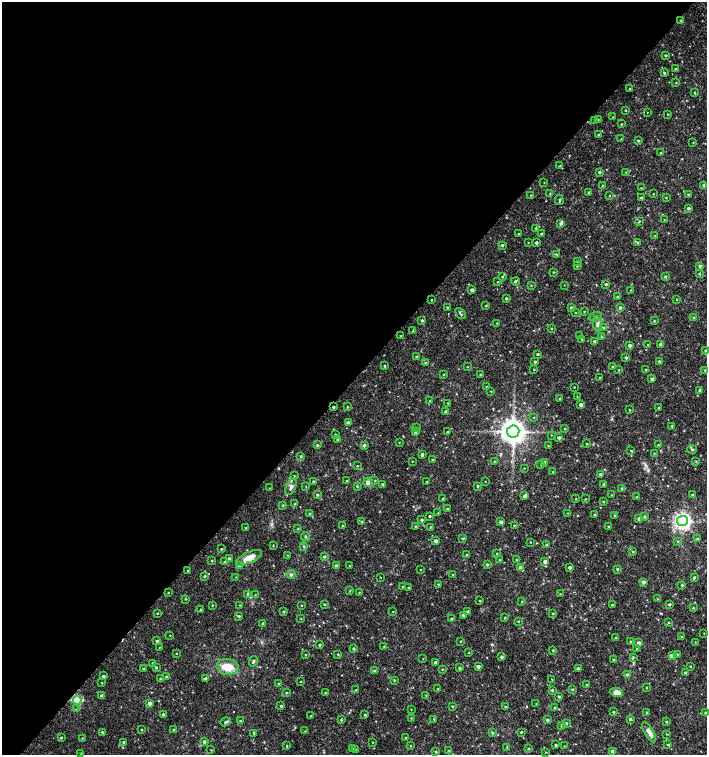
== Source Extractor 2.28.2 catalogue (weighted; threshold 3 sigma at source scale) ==
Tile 5 of 4 x 4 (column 1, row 2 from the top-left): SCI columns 226-1635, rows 3013-4518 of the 6025 x 6031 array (HDU 1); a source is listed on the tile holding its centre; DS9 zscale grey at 2 x 2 block average (1 PNG px = mean of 2 x 2 image px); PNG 709 x 757 px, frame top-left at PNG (2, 2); each listed source drawn as its Kron ellipse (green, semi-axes under 4 px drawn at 4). Shown black and unused: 50% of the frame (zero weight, under 2 of 3 exposures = <1% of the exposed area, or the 3 px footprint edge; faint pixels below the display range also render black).
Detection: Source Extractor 2.28.2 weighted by HDU 2 'WHT'; one run over the whole footprint, this tile lists its part. Background 0.0181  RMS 0.0033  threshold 0.0151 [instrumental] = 3 sigma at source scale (4.5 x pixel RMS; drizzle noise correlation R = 1.50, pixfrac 1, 0.0396/0.0396 arcsec/px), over >= 5 px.
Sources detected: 395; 3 cosmic-ray / hot-pixel residue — neither listed nor drawn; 3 inside a brighter listed object's ellipse — not listed separately; the other 389 listed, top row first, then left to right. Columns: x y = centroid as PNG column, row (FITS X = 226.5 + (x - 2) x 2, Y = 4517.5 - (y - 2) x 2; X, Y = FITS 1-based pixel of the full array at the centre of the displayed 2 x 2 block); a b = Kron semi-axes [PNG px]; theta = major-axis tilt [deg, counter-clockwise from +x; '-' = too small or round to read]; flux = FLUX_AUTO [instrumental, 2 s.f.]
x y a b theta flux
681 21 3 2 - 0.37
666 56 2 2 - 1.1
676 69 3 2 - 0.54
664 73 3 3 - 1
676 83 3 2 - 0.37
629 89 2 2 - 0.4
695 93 2 2 - 0.8
626 110 2 2 - 0.49
647 112 2 2 - 0.25
668 114 2 2 - 0.53
613 117 2 2 - 0.25
598 120 3 2 - 0.49
595 121 3 2 - 0.63
622 124 3 2 - 0.55
598 135 2 2 - 0.47
621 139 2 2 - 0.37
638 141 3 3 - 0.88
693 142 2 2 - 0.45
661 153 2 2 - 0.61
560 166 3 2 - 0.44
599 172 2 2 - 1.2
626 172 2 2 - 0.36
544 182 2 2 - 0.44
704 185 3 2 - 0.95
602 186 2 2 - 0.34
641 188 2 2 - 0.34
589 192 3 2 - 1.2
550 194 3 2 - 0.49
653 194 2 2 - 0.49
688 194 2 2 - 0.53
531 195 2 2 - 0.38
610 196 2 2 - 0.38
666 197 3 2 - 0.52
641 198 2 2 - 1.5
559 200 5 2 - 1
688 208 3 2 - 1.5
664 220 2 2 - 0.33
639 221 3 2 - 0.6
561 223 4 3 - 1.9
536 228 2 2 - 0.72
518 234 3 3 - 0.55
541 234 2 2 - 0.87
655 235 2 2 - 0.32
528 242 2 2 - 0.34
536 243 2 2 - 1.7
638 243 3 2 - 0.71
502 245 3 3 - 1
556 254 3 2 - 0.66
577 261 3 2 - 0.9
577 265 3 2 - 1.3
700 266 3 3 - 1.3
553 272 2 2 - 0.5
699 274 3 2 - 0.53
665 276 3 2 - 1
502 277 2 2 - 0.51
515 281 4 2 - 1.4
498 282 2 2 - 0.46
606 284 2 2 - 1.3
564 285 2 2 - 0.31
531 286 2 2 - 0.39
472 290 2 2 - 2.1
631 290 2 2 - 0.39
618 296 3 2 - 0.56
506 298 2 2 - 1.2
676 299 2 2 - 0.44
431 300 2 2 - 0.5
486 306 3 2 - 0.5
571 307 2 2 - 1.4
447 308 2 2 - 0.59
620 308 3 3 - 1.5
584 311 3 2 - 0.53
576 313 2 2 - 0.47
460 314 6 2 -50 1
595 317 7 2 19 1.2
694 318 3 2 - 1
422 320 2 2 - 1.2
654 321 2 2 - 0.58
497 323 2 2 - 0.38
597 324 7 4 -81 3.1
604 328 4 4 - 1.3
551 329 2 2 - 0.59
413 331 3 3 - 0.82
580 335 2 2 - 0.38
401 336 2 2 - 0.36
602 337 3 2 - 0.56
582 339 3 2 - 0.43
594 341 3 2 - 1.1
647 344 2 2 - 0.41
660 344 2 2 - 0.87
630 345 3 3 - 2.3
706 351 4 3 - 1.2
538 354 2 2 - 1
416 356 2 2 - 0.66
626 358 3 2 - 1.2
659 361 3 3 - 0.76
535 362 2 2 - 1.1
426 363 3 2 - 1.4
384 366 2 2 - 0.82
467 367 2 2 - 0.4
613 367 2 2 - 1.6
646 369 2 2 - 0.63
534 370 3 2 - 0.42
619 370 3 2 - 0.5
705 370 3 3 - 0.63
443 374 3 2 - 0.45
480 375 2 2 - 0.53
600 377 2 2 - 0.33
652 379 4 3 - 1.8
487 387 3 2 - 0.51
574 387 2 2 - 0.41
699 390 2 2 - 1.2
491 391 2 2 - 0.49
577 396 3 2 - 0.37
560 399 3 2 - 1
430 401 2 2 - 0.38
448 403 2 2 - 0.41
581 405 3 2 - 2.8
333 407 2 2 - 1.2
347 407 3 2 - 0.5
658 408 3 2 - 0.58
629 410 2 2 - 0.56
445 412 4 3 - 1.2
534 417 3 2 - 0.4
348 422 3 3 - 1.8
672 426 3 2 - 0.75
417 427 2 2 - 0.39
564 429 2 2 - 0.63
513 431 6 6 - 960
415 432 3 3 - 1.5
447 432 2 2 - 0.51
335 434 2 2 - 0.44
551 435 2 2 - 0.32
559 438 3 3 - 1.6
338 439 3 2 - 1
399 442 2 2 - 0.34
587 444 2 2 - 0.59
317 445 3 2 - 0.83
364 445 3 3 - 1.5
658 445 2 2 - 0.62
548 446 3 2 - 0.34
692 449 5 3 - 1
631 451 3 2 - 0.53
654 453 2 2 - 0.35
422 455 3 2 - 1.8
301 456 3 3 - 0.95
432 460 3 2 - 0.72
412 461 2 2 - 0.35
494 461 2 2 - 0.37
544 462 3 3 - 2.4
696 462 3 2 - 0.56
541 464 3 3 - 0.71
357 466 2 2 - 0.45
524 468 2 2 - 0.37
552 472 2 2 - 0.29
601 475 3 2 - 2.3
294 476 3 2 - 0.53
347 481 2 2 - 0.36
375 481 3 2 - 0.41
485 481 2 2 - 0.33
313 482 2 2 - 0.69
368 482 4 4 - 4.1
427 482 2 2 - 0.51
383 484 2 2 - 0.87
604 484 2 2 - 1.2
306 486 3 2 - 0.31
357 486 3 3 - 0.57
478 486 3 2 - 0.8
291 487 8 5 64 2.8
269 488 3 2 - 0.28
622 488 3 3 - 1.2
692 494 3 2 - 0.55
317 495 3 3 - 0.92
611 495 2 2 - 0.34
525 496 3 3 - 2.1
637 497 3 2 - 0.5
443 499 2 2 - 1.2
575 499 2 2 - 0.4
585 499 3 2 - 0.41
604 502 3 2 - 0.51
295 504 2 2 - 0.65
283 505 3 3 - 0.5
447 509 2 2 - 0.62
438 513 3 2 - 0.36
567 513 2 2 - 0.26
310 514 3 2 - 0.48
595 515 2 2 - 0.64
615 515 3 2 - 0.72
429 516 2 2 - 0.78
644 517 3 3 - 1.3
639 518 3 3 - 1.4
422 520 3 2 - 1
362 521 3 3 - 0.77
682 521 5 5 - 280
501 522 2 2 - 2.3
514 525 2 2 - 0.42
343 526 3 2 - 1.3
415 526 3 2 - 0.91
246 527 3 2 - 0.45
609 527 3 2 - 1.1
430 528 3 2 - 0.42
298 529 3 2 - 0.42
306 537 4 2 - 0.7
463 538 3 2 - 0.95
697 539 3 3 - 1.1
436 541 3 3 - 2.1
678 541 3 3 - 0.58
530 542 2 2 - 0.43
547 545 3 3 - 0.92
273 546 2 2 - 0.4
304 546 3 3 - 0.81
221 549 2 2 - 0.61
633 552 3 2 - 0.6
497 554 3 2 - 0.5
288 555 2 2 - 0.4
467 555 3 2 - 0.61
324 557 3 2 - 1.1
229 558 3 2 - 1.4
249 558 14 5 25 8.1
500 560 3 2 - 0.97
517 560 3 2 - 0.6
212 561 2 2 - 0.5
545 561 3 3 - 2.6
225 562 3 3 - 1.1
487 564 3 3 - 1
239 565 3 3 - 1.6
336 565 3 3 - 1.4
349 566 2 2 - 0.37
570 567 2 2 - 2
520 568 4 3 - 2
421 569 2 2 - 0.3
617 569 3 3 - 1.2
187 570 3 2 - 0.42
291 574 4 3 - 1.1
453 575 2 2 - 0.37
205 576 3 3 - 0.98
236 577 2 2 - 0.3
380 577 2 2 - 0.46
694 578 4 2 - 1
643 582 3 3 - 2.1
438 584 2 2 - 0.57
682 585 3 3 - 1
402 587 3 2 - 0.44
409 588 3 2 - 0.93
350 591 3 2 - 0.44
168 592 3 2 - 0.44
359 592 2 2 - 0.38
248 594 4 3 - 1
560 594 2 2 - 0.36
255 595 3 2 - 0.34
186 599 3 3 - 0.61
657 599 2 2 - 0.35
480 601 3 2 - 0.56
522 601 3 2 - 0.44
325 604 3 2 - 0.52
669 604 2 2 - 0.93
212 605 2 2 - 0.69
240 605 2 2 - 0.45
301 605 3 2 - 0.45
612 605 3 2 - 0.76
693 608 3 2 - 0.52
200 610 2 2 - 0.7
468 611 3 3 - 1.3
283 612 3 2 - 0.73
393 612 3 2 - 0.36
157 613 2 2 - 0.46
553 613 2 2 - 0.78
463 615 3 3 - 1.2
239 616 4 3 - 1
301 618 3 2 - 0.4
505 618 3 2 - 0.71
452 619 2 2 - 0.73
518 621 3 2 - 0.42
263 623 3 2 - 1
668 623 3 2 - 0.53
704 633 2 2 - 0.3
170 635 2 2 - 0.36
682 636 2 2 - 0.56
616 637 3 2 - 0.39
157 641 3 2 - 1.4
460 641 2 2 - 0.49
631 642 3 2 - 1
695 642 2 2 - 0.3
639 643 3 3 - 4.6
320 645 3 2 - 1
384 646 2 2 - 0.39
159 647 2 2 - 0.33
354 649 3 3 - 0.92
637 649 2 2 - 0.58
553 650 3 2 - 0.79
469 652 2 2 - 0.42
176 653 2 2 - 0.37
338 654 3 3 - 0.5
677 654 3 2 - 0.48
306 655 2 2 - 0.41
672 655 3 3 - 1.4
501 657 3 3 - 1.3
633 658 4 3 - 0.86
423 659 2 2 - 0.32
613 659 3 3 - 0.59
253 661 5 3 - 1.3
436 662 2 2 - 2.1
153 663 3 2 - 1
478 666 2 2 - 2.9
690 666 2 2 - 0.58
156 667 3 2 - 0.94
228 667 11 8 -9 13
460 668 3 2 - 1.1
578 668 2 2 - 1.5
144 669 3 2 - 0.9
442 669 2 2 - 0.5
375 671 3 3 - 0.62
685 673 3 3 - 1.4
628 675 4 2 - 0.86
103 676 2 2 - 1.5
166 677 3 3 - 0.78
160 679 3 3 - 0.75
206 679 3 3 - 2.2
552 679 2 2 - 1.4
394 680 3 2 - 0.6
301 681 2 2 - 0.36
102 683 2 2 - 0.45
279 684 2 2 - 0.63
587 684 2 2 - 0.47
438 688 2 2 - 0.26
646 688 2 2 - 0.49
356 690 2 2 - 0.37
552 690 3 2 - 0.9
572 690 3 3 - 0.75
617 692 6 4 -10 5.9
286 693 3 2 - 0.75
325 693 3 2 - 0.42
426 695 2 2 - 0.31
102 696 3 3 - 3.1
559 697 2 2 - 1
77 700 4 3 - 49
149 703 3 3 - 2.8
536 704 3 2 - 0.28
281 706 2 2 - 0.89
452 706 3 2 - 0.61
506 707 2 2 - 0.9
554 707 3 2 - 0.68
76 709 2 2 - 0.33
411 709 2 2 - 0.29
613 712 2 2 - 0.86
646 712 2 2 - 0.46
705 713 3 3 - 1
163 714 2 2 - 1.2
365 715 3 3 - 0.64
311 716 2 2 - 0.5
411 718 2 2 - 0.4
434 719 2 2 - 1.2
630 719 3 3 - 1.2
341 720 3 2 - 0.81
547 720 3 3 - 1.3
241 721 2 2 - 1
226 722 5 2 - 1.4
666 722 3 2 - 0.7
566 723 3 3 - 1.1
562 725 3 3 - 1
142 730 3 2 - 0.46
174 730 2 2 - 0.48
305 731 3 2 - 0.41
102 732 3 2 - 0.9
521 732 2 2 - 0.68
649 732 11 4 -59 4
492 733 3 2 - 1
254 734 2 2 - 0.34
667 734 3 2 - 0.43
406 737 2 2 - 0.37
61 738 3 3 - 0.7
82 738 2 2 - 0.36
124 742 3 3 - 1.4
205 742 3 3 - 1.4
373 742 2 2 - 0.35
556 745 3 3 - 0.96
668 745 3 2 - 0.77
287 746 3 2 - 0.56
410 746 3 2 - 0.43
564 746 2 2 - 0.22
507 747 2 2 - 0.66
352 749 3 2 - 0.61
355 749 3 2 - 0.5
528 749 3 3 - 0.77
211 750 2 2 - 0.35
449 750 2 2 - 0.38
612 751 3 3 - 2.4
436 752 3 3 - 0.64
546 752 2 2 - 0.36
81 753 2 2 - 0.28
Overlapping masked pixels (flux is a lower limit): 1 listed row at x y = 77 700
Isophote crosses this tile's border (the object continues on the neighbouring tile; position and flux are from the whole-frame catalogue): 1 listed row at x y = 706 351
Diffuse or blended objects may show on this block-average render without a row.